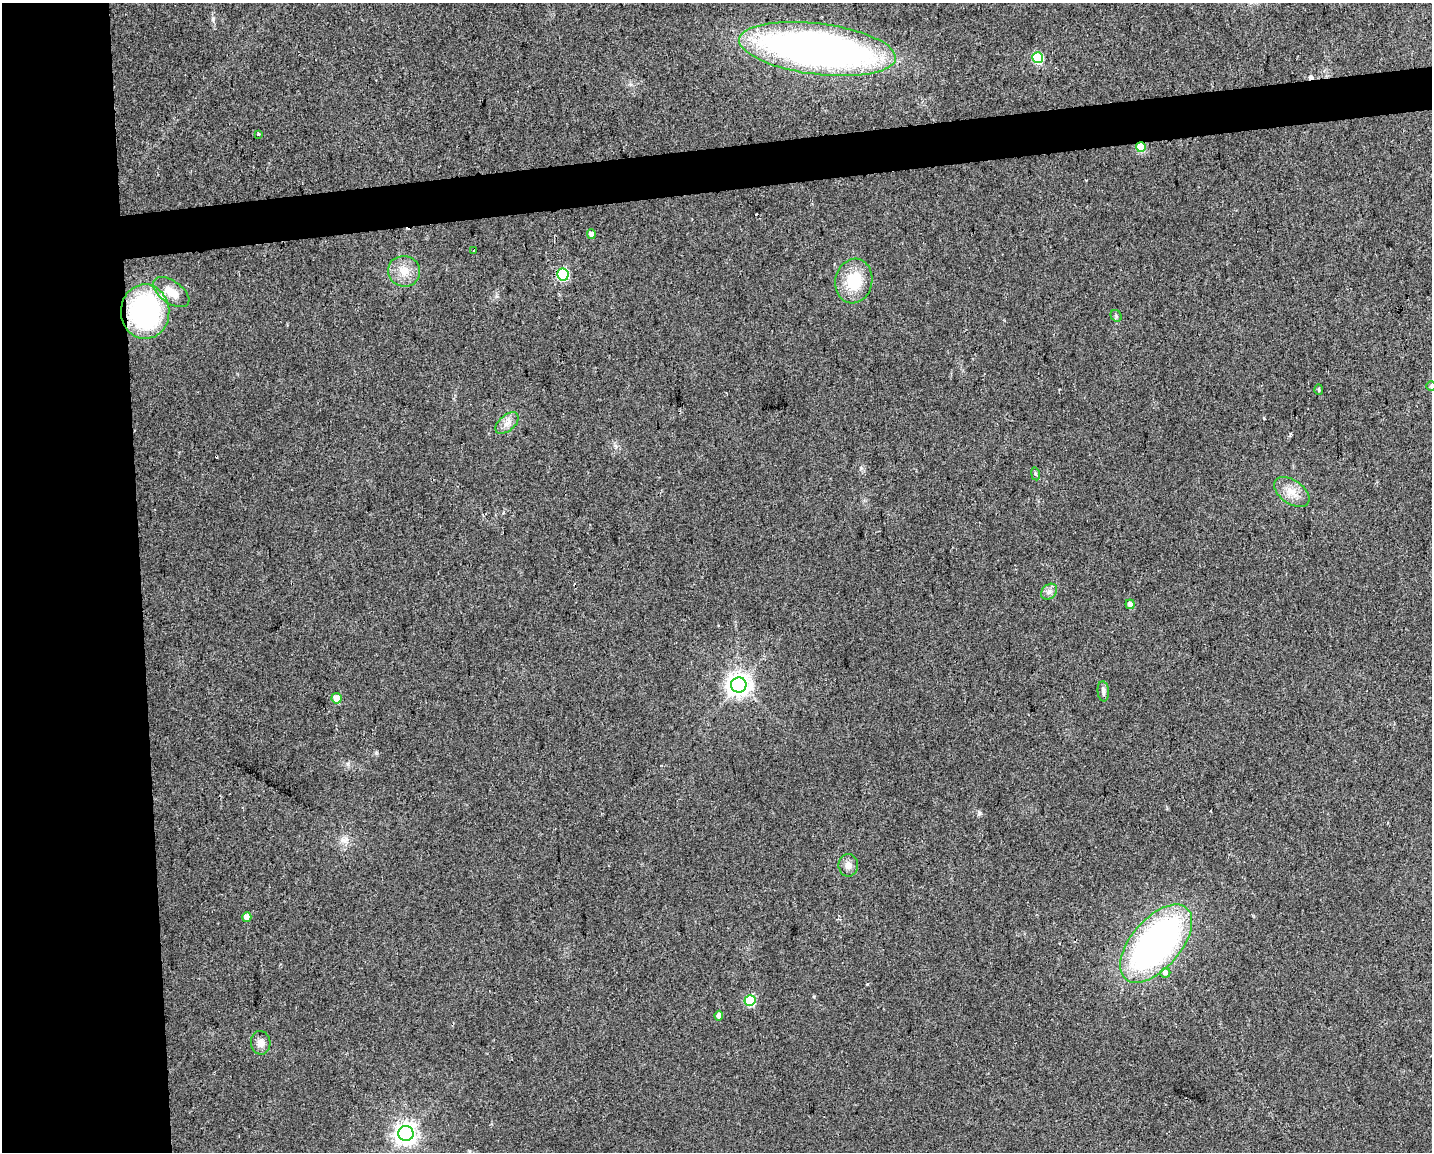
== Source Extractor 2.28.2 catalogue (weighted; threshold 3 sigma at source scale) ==
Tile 7 of 3 x 4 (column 1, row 3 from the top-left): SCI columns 10-1439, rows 1151-2300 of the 4352 x 4599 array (HDU 1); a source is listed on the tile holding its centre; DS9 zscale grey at full resolution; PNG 1434 x 1154 px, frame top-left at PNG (2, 3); each listed source drawn as its Kron ellipse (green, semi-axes under 4 px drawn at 4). Shown black and unused: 13% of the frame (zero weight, under 2 of 3 exposures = <1% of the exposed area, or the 3 px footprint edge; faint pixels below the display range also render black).
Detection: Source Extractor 2.28.2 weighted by HDU 2 'WHT'; one run over the whole footprint, this tile lists its part. Background 0.0444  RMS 0.0069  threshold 0.0309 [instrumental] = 3 sigma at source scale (4.5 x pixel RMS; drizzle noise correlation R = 1.50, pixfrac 1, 0.0396/0.0396 arcsec/px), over >= 5 px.
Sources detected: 32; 2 cosmic-ray / hot-pixel residue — neither listed nor drawn; the other 30 listed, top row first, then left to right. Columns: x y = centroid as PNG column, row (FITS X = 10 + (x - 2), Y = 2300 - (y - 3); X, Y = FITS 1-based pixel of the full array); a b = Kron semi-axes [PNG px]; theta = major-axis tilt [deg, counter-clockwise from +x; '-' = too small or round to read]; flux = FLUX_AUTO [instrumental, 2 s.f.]
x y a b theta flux
817 49 79 25 -7 430
1038 58 5 5 - 55
258 134 3 3 - 3.6
1141 147 5 5 - 25
591 234 5 4 - 3.5
473 250 2 2 - 0.56
404 271 16 15 - 10
563 274 6 6 - 72
854 281 22 18 78 25
171 292 21 11 -36 10
145 312 27 24 -88 110
1116 316 6 5 - 1.2
1431 386 5 5 - 0.82
1319 390 5 4 - 0.88
507 423 14 8 41 4.8
1035 474 7 3 -80 1
1292 492 20 11 -36 9.4
1049 592 9 6 42 2.7
1130 604 5 4 - 3.7
739 685 8 7 - 550
1103 691 10 5 -84 2.2
336 698 5 5 - 9.2
848 865 11 9 -88 4.6
247 917 5 4 - 4.6
1156 944 47 24 49 270
1165 973 5 4 - 4.1
750 1001 5 5 - 41
719 1016 5 4 - 2.9
261 1043 12 10 -86 4.4
406 1134 7 7 - 480
Overlapping masked pixels (flux is a lower limit): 3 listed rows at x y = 1141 147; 563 274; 145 312
Isophote crosses this tile's border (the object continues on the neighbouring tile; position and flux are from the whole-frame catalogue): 1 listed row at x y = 1431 386
Unlisted compact peaks at least as high as the median listed source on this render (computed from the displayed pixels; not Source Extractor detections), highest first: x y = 979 813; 867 984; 213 19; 348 764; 861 468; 814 996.